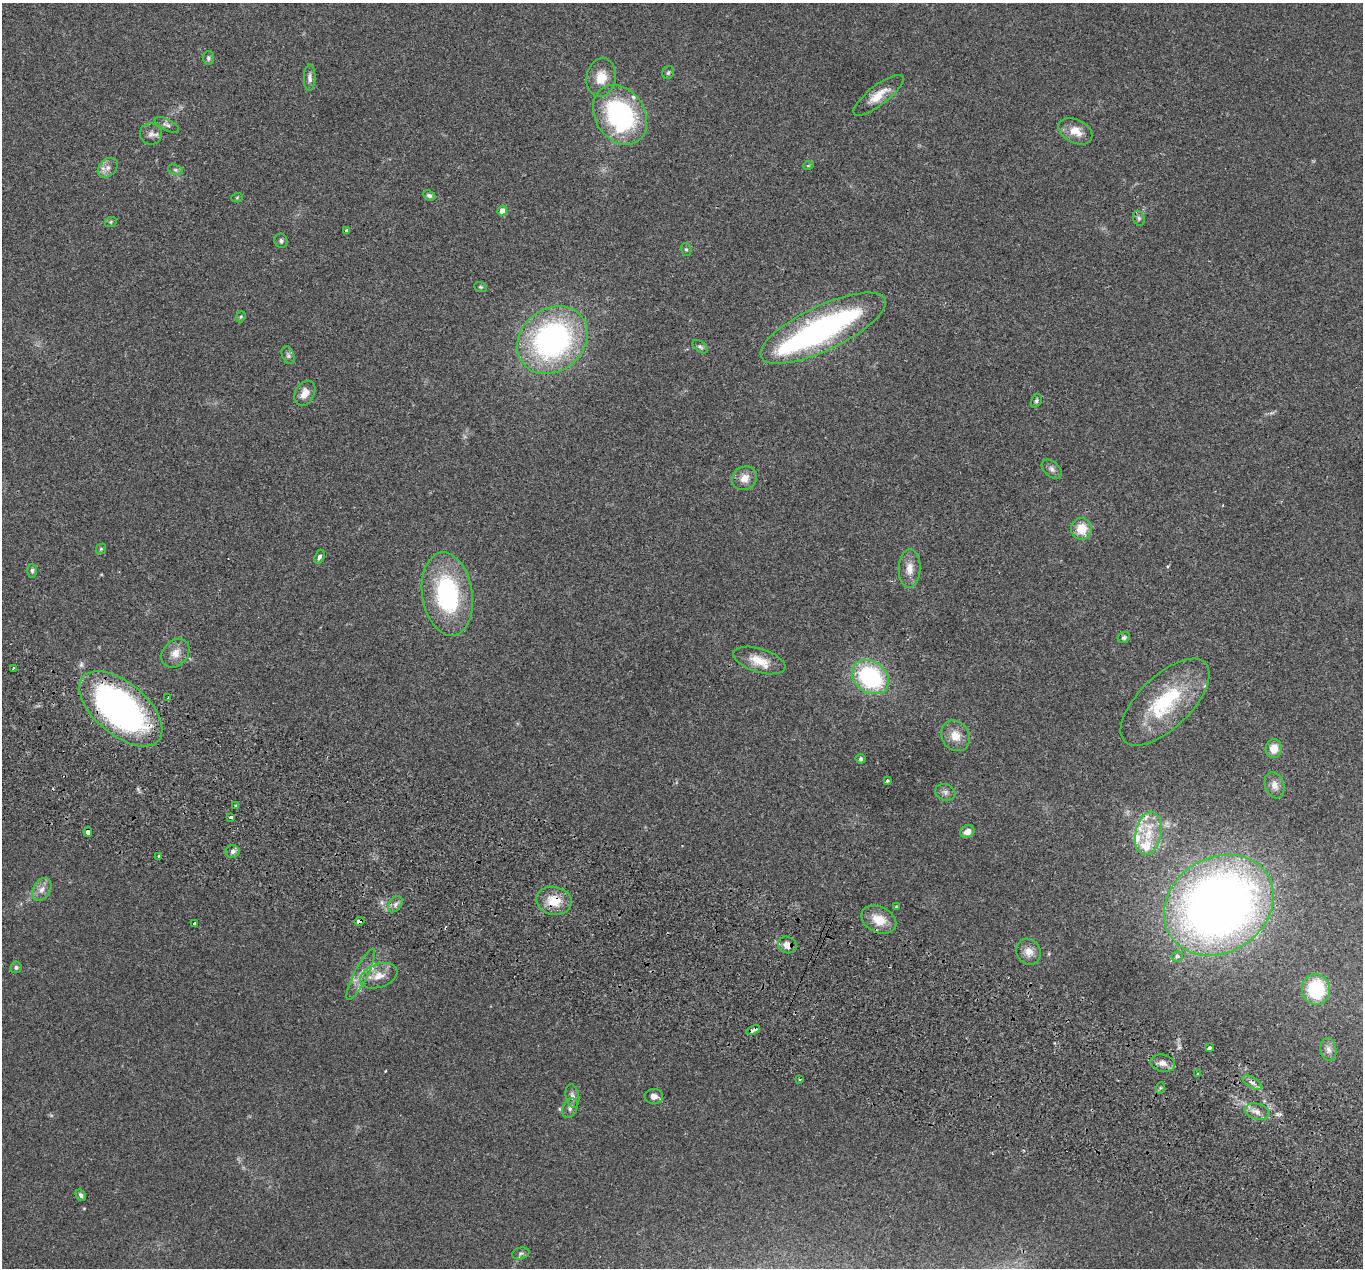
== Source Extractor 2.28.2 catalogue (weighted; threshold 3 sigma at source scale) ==
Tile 6 of 4 x 4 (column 2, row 2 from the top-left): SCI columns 1388-2748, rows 2722-3987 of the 5499 x 5574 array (HDU 1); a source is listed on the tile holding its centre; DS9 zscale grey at full resolution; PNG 1365 x 1270 px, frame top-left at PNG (2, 3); each listed source drawn as its Kron ellipse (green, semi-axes under 4 px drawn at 4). Shown black and unused: <1% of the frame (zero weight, under 2 of 3 exposures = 3% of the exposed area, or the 3 px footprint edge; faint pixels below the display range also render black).
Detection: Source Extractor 2.28.2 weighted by HDU 2 'WHT'; one run over the whole footprint, this tile lists its part. Background 0.0941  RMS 0.0088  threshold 0.0396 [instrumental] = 3 sigma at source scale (4.5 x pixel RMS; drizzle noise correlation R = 1.50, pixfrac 1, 0.05/0.05 arcsec/px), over >= 5 px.
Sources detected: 97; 1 too faint to see at this stretch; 1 inside a brighter object's white glare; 2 cosmic-ray / hot-pixel residue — neither listed nor drawn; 7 inside a brighter listed object's ellipse — not listed separately; the other 86 listed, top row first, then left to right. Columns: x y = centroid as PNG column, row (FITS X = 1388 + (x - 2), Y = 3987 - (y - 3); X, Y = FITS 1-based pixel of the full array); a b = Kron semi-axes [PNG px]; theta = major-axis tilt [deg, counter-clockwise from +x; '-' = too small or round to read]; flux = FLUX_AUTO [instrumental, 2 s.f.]
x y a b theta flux
208 58 7 5 90 1.9
668 73 7 5 59 1.5
310 78 13 6 89 3.3
601 78 19 14 80 15
878 95 30 9 37 14
620 115 32 24 -57 120
167 125 13 5 -27 2.9
1075 131 18 11 -28 12
151 134 11 10 - 4.6
808 166 5 3 - 0.72
108 168 11 8 43 5.1
175 170 8 5 -19 1.9
429 195 6 5 - 1.9
237 198 6 3 20 0.88
502 211 5 4 - 8.3
1139 218 7 5 -69 2
111 222 6 5 - 1.3
347 231 4 3 - 2.7
281 241 7 6 - 2.1
686 249 6 5 - 1.6
480 287 6 4 -19 1.4
241 317 6 4 68 1.1
823 328 68 22 25 230
552 340 38 31 39 210
700 347 9 5 -36 1.9
288 355 9 6 -67 2.2
305 393 13 9 61 8.1
1036 401 7 5 61 1.7
1052 469 12 7 -42 3.3
744 478 13 11 32 8.3
1081 529 11 10 - 16
101 549 6 4 45 1.1
319 557 7 5 70 2.4
910 569 19 11 88 9.4
32 571 7 5 89 1.8
447 594 42 25 -81 100
1124 638 6 5 - 1.8
175 653 16 12 48 9.3
759 661 27 12 -17 16
13 668 3 3 - 2.2
870 677 20 15 -36 98
168 698 3 3 - 1.5
1165 702 56 26 44 70
121 709 49 26 -40 320
955 736 16 13 -57 12
1274 748 9 8 - 11
861 759 5 5 - 1.6
887 781 3 3 - 3
1275 785 13 9 -71 6.4
945 792 10 8 -18 3.4
236 806 3 3 - 2
231 817 4 3 - 11
88 832 5 4 - 9.7
967 832 7 6 - 5.6
1148 834 22 13 78 21
233 851 7 6 - 3.4
158 856 3 3 - 2.3
42 889 12 8 60 5.8
554 901 18 14 -12 18
395 904 9 6 53 3.2
1219 905 57 47 32 800
896 906 3 3 - 0.97
879 920 18 13 -25 15
359 921 5 3 - 6.9
194 923 3 3 - 1.4
787 945 10 8 -26 7.2
1029 952 13 12 - 8.3
1177 956 5 5 - 3
16 967 6 6 - 1.9
361 975 28 6 63 8.8
379 976 19 11 20 11
1316 989 15 14 - 48
753 1030 7 3 26 6.1
1209 1048 4 3 - 15
1328 1049 11 8 -80 4.3
1163 1063 12 8 -13 5.7
1198 1074 3 3 - 3.5
799 1079 2 2 - 0.98
1252 1083 11 5 -30 3.4
1160 1088 6 4 72 1.3
572 1096 12 6 -80 4.1
654 1096 9 7 2 4.5
570 1108 10 7 69 3.1
1257 1112 12 7 -14 5.7
81 1195 6 4 -57 2.2
521 1253 9 5 15 2
Overlapping masked pixels (flux is a lower limit): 7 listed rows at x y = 1139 218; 121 709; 88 832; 554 901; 359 921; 787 945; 753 1030